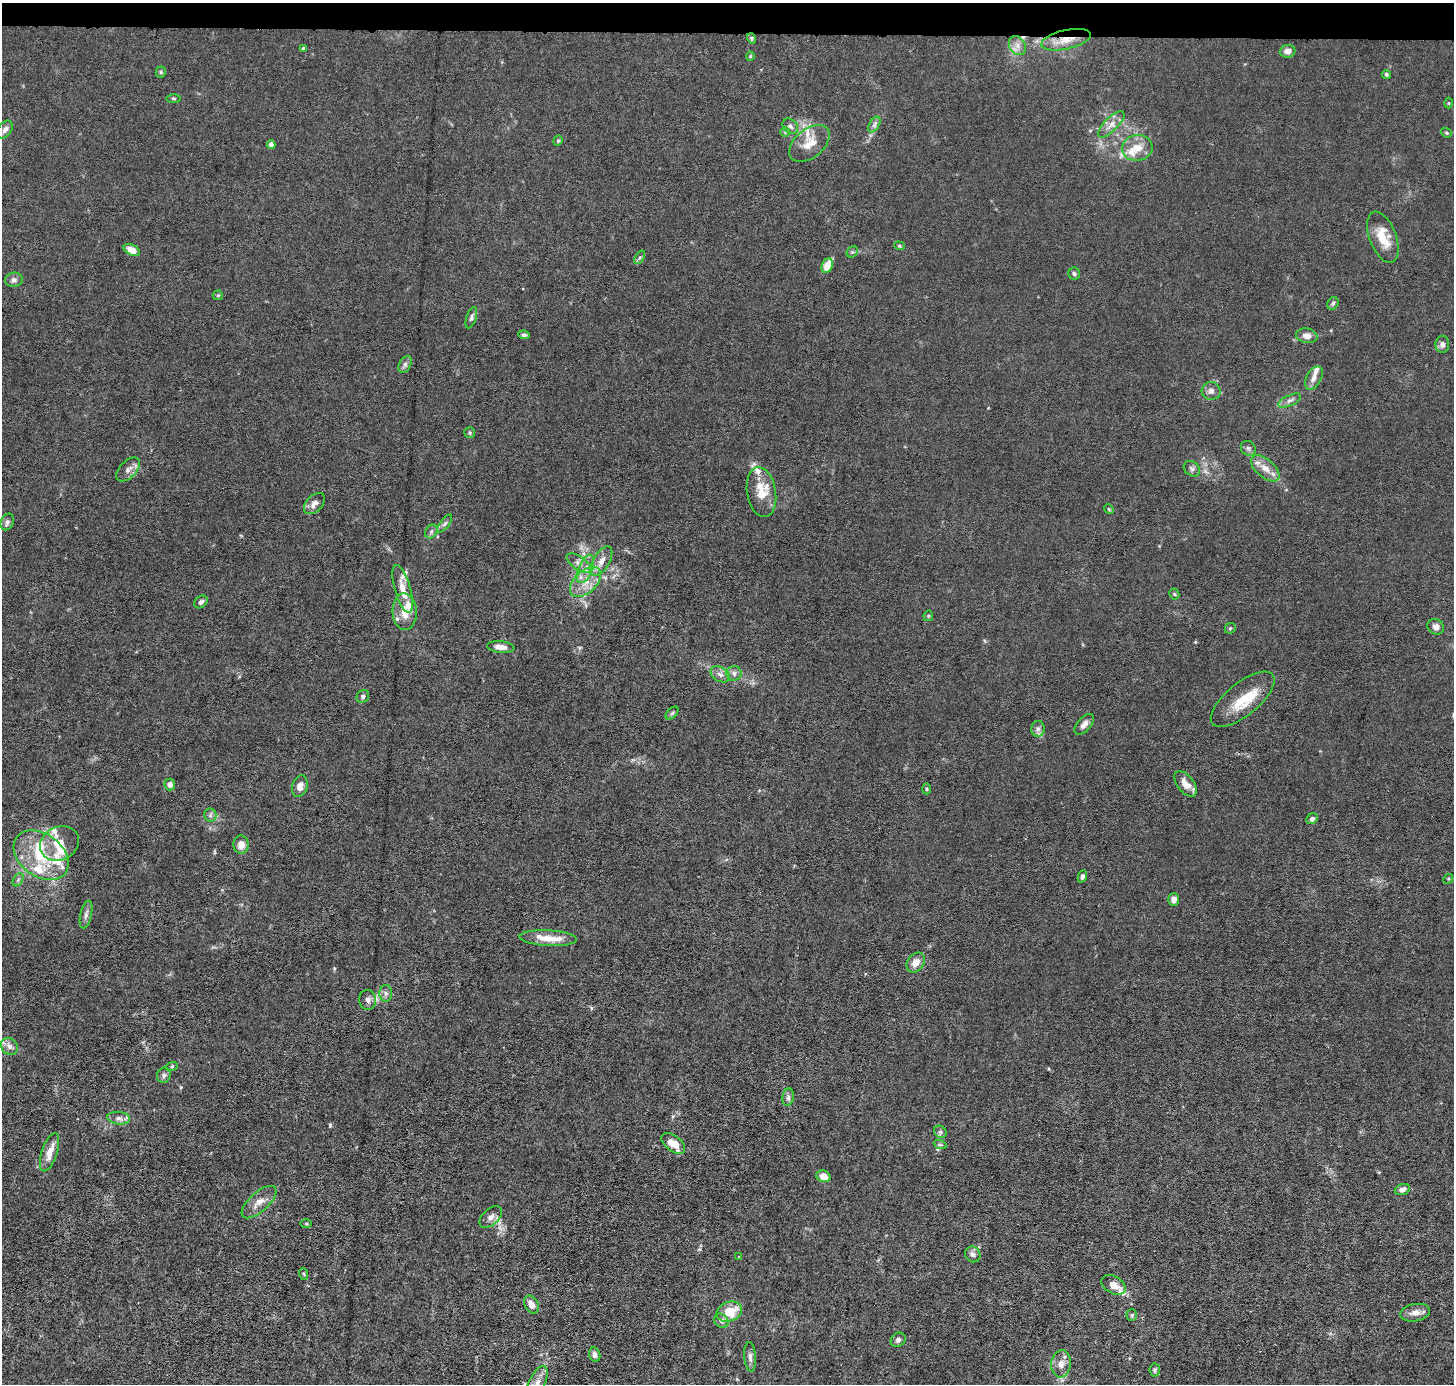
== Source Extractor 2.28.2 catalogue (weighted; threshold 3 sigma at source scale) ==
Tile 2 of 3 x 3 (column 2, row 1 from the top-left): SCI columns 1452-2903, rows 2902-4283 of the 4354 x 4384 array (HDU 1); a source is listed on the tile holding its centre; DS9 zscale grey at full resolution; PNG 1456 x 1386 px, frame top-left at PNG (2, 3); each listed source drawn as its Kron ellipse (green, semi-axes under 4 px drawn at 4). Shown black and unused: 2% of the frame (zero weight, under 3 of 6 exposures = <1% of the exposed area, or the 3 px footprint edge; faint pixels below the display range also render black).
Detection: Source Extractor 2.28.2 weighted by HDU 2 'WHT'; one run over the whole footprint, this tile lists its part. Background 0.0122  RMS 0.0027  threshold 0.0111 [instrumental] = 3 sigma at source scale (4.09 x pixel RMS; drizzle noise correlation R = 1.36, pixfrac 0.8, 0.05/0.05 arcsec/px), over >= 5 px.
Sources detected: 128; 13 inside a brighter listed object's ellipse — not listed separately; the other 115 listed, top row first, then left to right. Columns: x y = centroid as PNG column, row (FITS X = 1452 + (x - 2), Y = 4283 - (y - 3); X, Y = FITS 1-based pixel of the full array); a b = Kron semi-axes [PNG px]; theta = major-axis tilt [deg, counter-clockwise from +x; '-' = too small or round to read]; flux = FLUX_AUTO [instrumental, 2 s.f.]
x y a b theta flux
752 38 5 4 - 0.47
1066 40 25 9 13 4.4
1017 45 10 8 -60 1.5
303 48 4 4 - 0.5
1287 51 8 6 4 1.5
750 56 4 4 - 0.26
161 72 5 5 - 0.32
1386 74 5 4 - 0.37
173 98 7 3 0 0.3
1449 103 5 3 - 0.24
1111 124 17 6 45 1.9
874 125 9 5 59 0.8
790 126 9 6 -44 0.9
5 130 10 6 54 1.1
785 132 5 5 - 0.33
1446 133 6 4 -21 0.31
558 141 5 4 - 0.34
271 144 4 4 - 1.2
809 144 23 14 39 4.1
1137 148 15 13 7 3.8
1383 237 27 13 -69 5.8
899 246 5 4 - 0.31
132 250 8 5 -27 2.8
852 252 6 5 - 0.41
640 257 7 4 58 0.48
827 266 7 5 68 4.1
1074 274 6 6 - 0.53
14 280 9 7 6 0.93
218 295 5 5 - 0.34
1333 303 6 5 - 0.56
471 318 11 5 73 0.74
524 335 6 4 -8 0.51
1307 336 11 7 -9 1.8
1442 344 8 7 - 1.1
405 364 9 5 64 0.77
1314 378 12 7 61 1.4
1211 391 9 9 - 1.2
1290 401 12 5 25 0.92
470 433 5 5 - 0.39
1248 448 8 7 - 0.7
1265 468 17 9 -41 2.6
128 469 14 8 45 1.6
1192 469 9 7 -37 0.78
761 492 25 14 -80 5.8
314 504 12 8 46 1.5
1109 509 5 4 - 0.27
7 522 8 6 67 0.86
445 524 10 4 53 0.67
431 532 7 5 56 0.53
601 561 16 8 59 2.4
579 563 14 6 -36 1.4
585 569 15 7 68 2.2
586 582 18 11 42 4.2
403 589 25 8 -74 3.7
1174 594 5 5 - 0.35
201 602 7 5 41 0.71
405 612 18 12 -86 4.3
928 616 5 5 - 0.34
1436 627 8 7 - 1.3
1230 628 6 5 - 0.37
501 647 14 5 -5 1.7
734 673 7 7 - 0.96
720 674 10 7 -29 1.3
363 696 7 6 - 0.55
1243 699 39 16 39 7.7
672 713 8 4 45 0.49
1084 724 12 6 49 1.2
1038 729 8 6 88 0.94
1185 784 15 8 -52 2.6
170 785 6 5 - 1.2
300 786 11 7 74 1.9
927 789 5 3 - 0.29
210 815 6 6 - 0.61
1312 819 6 5 - 0.71
59 843 20 16 26 5.3
241 845 9 7 -85 2
41 855 30 21 -37 12
1082 876 6 4 68 0.69
1448 879 5 4 - 0.3
18 880 7 4 56 0.52
1174 899 6 5 - 1.4
86 915 14 5 78 0.97
548 938 29 8 -3 4.4
916 963 11 8 54 2.3
386 993 8 6 -87 0.82
368 1000 10 8 -81 1.1
9 1046 9 7 -47 1.2
172 1066 6 3 20 0.28
164 1075 8 6 69 0.7
788 1097 9 5 81 0.76
119 1118 11 6 -6 1.3
940 1132 7 5 -44 0.56
673 1144 14 7 -38 4
940 1144 7 4 -19 0.43
49 1152 20 7 72 2.9
823 1176 7 5 -22 2.6
1402 1189 8 5 19 0.99
259 1202 22 9 42 2.7
491 1217 13 8 42 1.4
306 1224 6 4 0 0.32
973 1254 8 7 - 0.94
739 1257 4 2 - 0.18
304 1274 6 3 -71 0.31
1113 1285 13 8 -30 2.2
531 1305 9 6 -63 1.8
729 1312 13 9 21 6.2
1415 1313 15 8 10 1.9
1132 1315 6 5 - 0.43
721 1321 8 6 -45 0.81
898 1340 8 6 35 0.76
595 1355 7 5 -75 0.97
750 1357 15 6 -85 1
1061 1364 13 9 83 2.1
1155 1370 6 5 - 0.49
537 1383 19 8 66 2.9
Overlapping masked pixels (flux is a lower limit): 1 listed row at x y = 1066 40
Isophote crosses this tile's border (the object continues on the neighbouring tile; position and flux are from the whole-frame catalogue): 1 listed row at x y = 537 1383